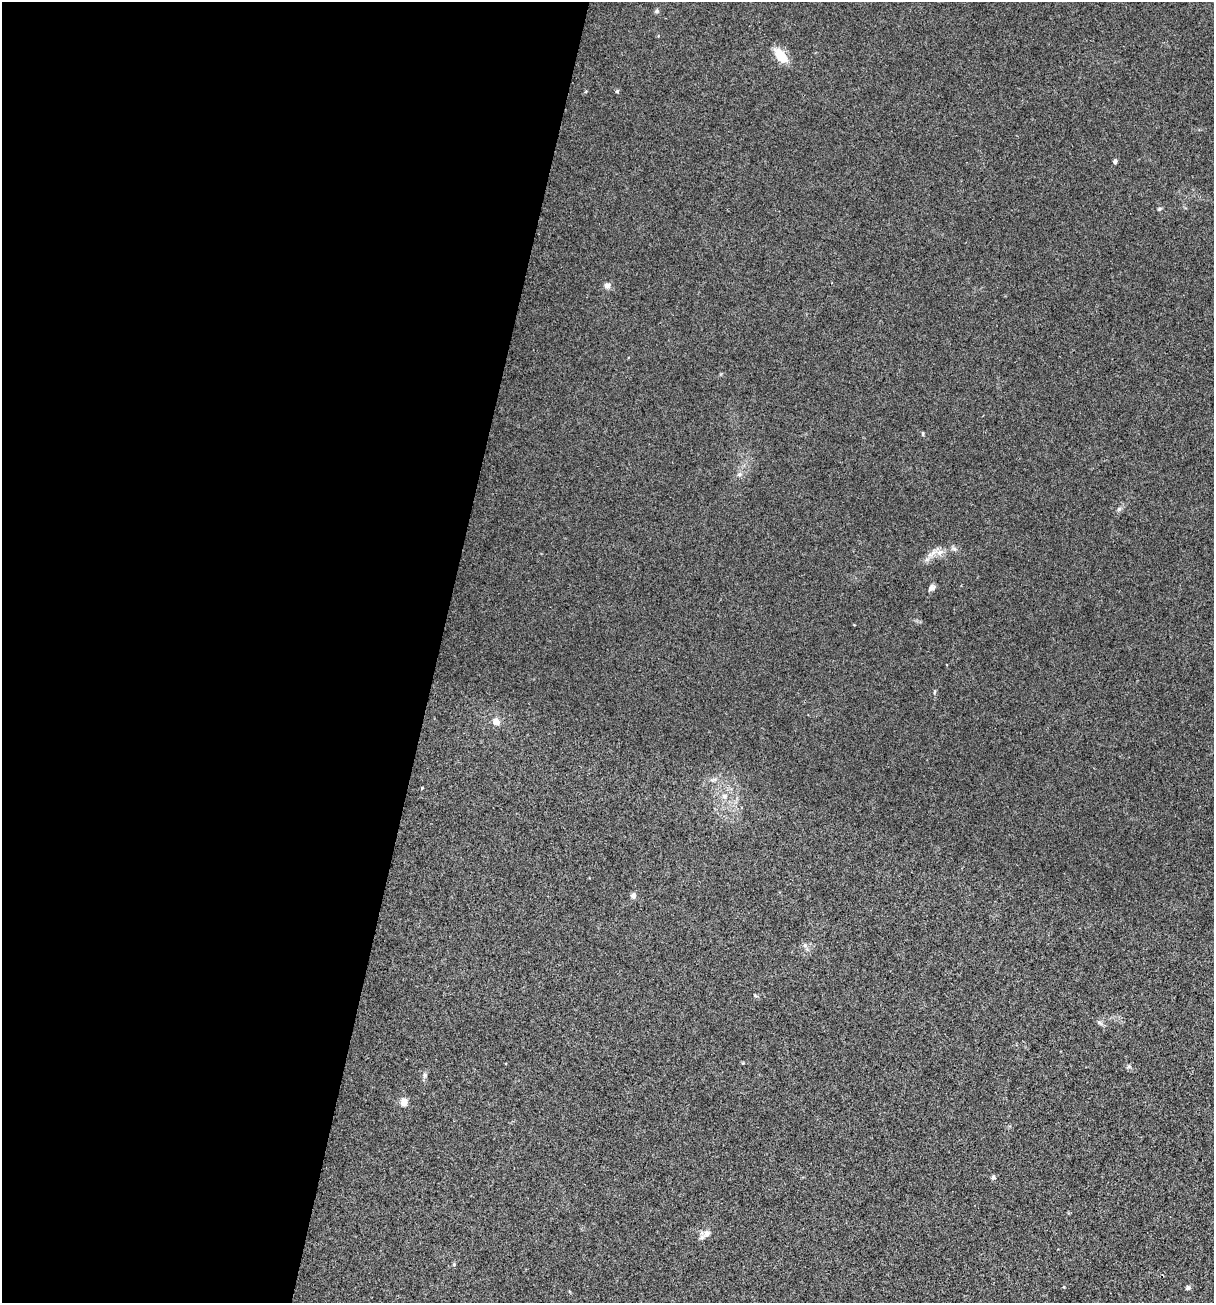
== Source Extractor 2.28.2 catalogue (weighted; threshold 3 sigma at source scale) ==
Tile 5 of 4 x 4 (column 1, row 2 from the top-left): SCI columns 253-1464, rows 2605-3905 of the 5228 x 5210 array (HDU 1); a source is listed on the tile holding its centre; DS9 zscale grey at full resolution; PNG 1216 x 1305 px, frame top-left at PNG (2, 2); no overlay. Shown black and unused: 36% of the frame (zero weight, under 3 of 4 exposures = <1% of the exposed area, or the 3 px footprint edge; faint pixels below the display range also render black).
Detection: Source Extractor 2.28.2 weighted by HDU 2 'WHT'; one run over the whole footprint, this tile lists its part. Background 0.0278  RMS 0.0075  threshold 0.0336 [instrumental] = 3 sigma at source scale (4.5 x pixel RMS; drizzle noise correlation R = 1.50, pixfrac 1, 0.05/0.05 arcsec/px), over >= 5 px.
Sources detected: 17; all 17 listed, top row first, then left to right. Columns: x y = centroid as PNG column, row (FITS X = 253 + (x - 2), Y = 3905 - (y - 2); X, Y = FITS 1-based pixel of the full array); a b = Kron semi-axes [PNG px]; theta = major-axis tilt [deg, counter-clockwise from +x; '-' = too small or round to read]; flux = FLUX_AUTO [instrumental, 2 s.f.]
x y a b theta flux
657 11 6 4 89 1
781 56 21 11 -50 9.5
617 91 5 4 - 0.88
1115 161 5 4 - 1.4
607 285 9 7 15 2.3
739 474 6 5 - 1.5
940 552 7 4 19 1.9
931 587 8 6 64 2.2
496 722 8 7 - 4.3
724 796 6 6 - 1.7
633 896 7 5 -69 1.5
1099 1022 6 4 -19 1.1
424 1075 7 4 -89 1.3
404 1102 9 8 - 3.8
993 1177 6 5 - 1.1
707 1233 9 7 -52 3
1188 1288 6 5 - 1.2
Unlisted compact peaks at least as high as the median listed source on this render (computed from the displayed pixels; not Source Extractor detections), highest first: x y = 1119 509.